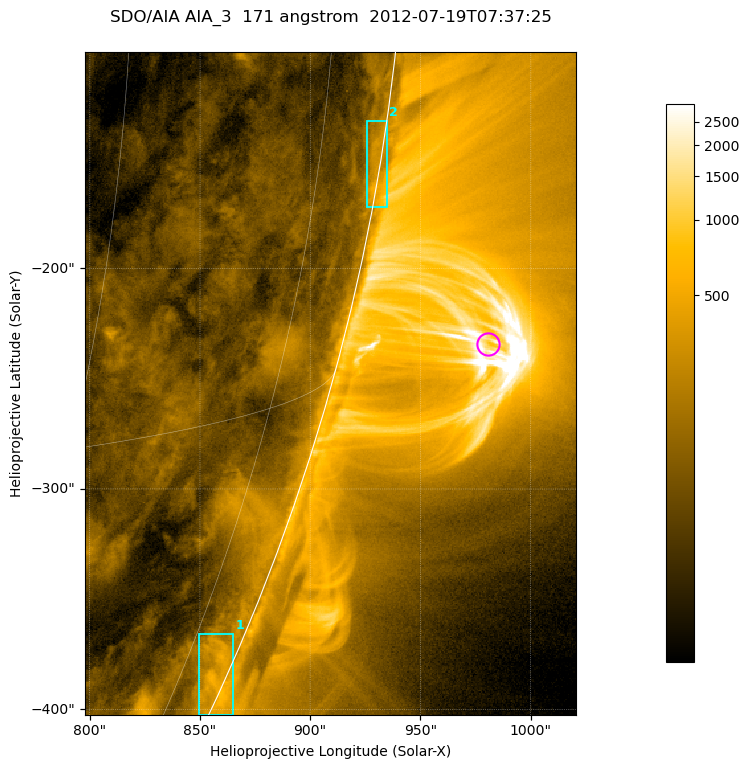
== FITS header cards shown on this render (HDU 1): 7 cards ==
TELESCOP= 'SDO/AIA '           / For AIA: SDO/AIA
INSTRUME= 'AIA_3   '           / For AIA: AIA_ATA1, AIA_ATA2, AIA_ATA3 or AIA_AT
WAVELNTH=                  171 / [angstrom] Wavelength
WAVEUNIT= 'angstrom'           / Wavelength unit: angstrom
DATE-OBS= '2012-07-19T07:37:25.308' / [ISO] Date when observation started; ISO 8
CTYPE1  = 'HPLN-TAN'           / CTYPE1; Typically HPLN
CTYPE2  = 'HPLT-TAN'           / CTYPE2; Typically HPLT

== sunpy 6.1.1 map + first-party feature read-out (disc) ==
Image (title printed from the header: SDO/AIA AIA_3  171 angstrom  2012-07-19T07:37:25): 371 x 501 px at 0.599 arcsec/px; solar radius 944 arcsec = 1575 px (partial field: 1.2% of the solar disc is inside the frame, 48% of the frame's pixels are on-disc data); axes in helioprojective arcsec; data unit not stated in the header (colour bar unlabelled)
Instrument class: DISC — disc imager (sunpy class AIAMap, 171 A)
Bright regions (active regions / flare kernels): reference = the on-disc median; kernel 3 px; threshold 5 sigma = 191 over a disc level ~84.8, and >= 1.15x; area >= 185 px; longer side >= 4 px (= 2.4 arcsec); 2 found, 2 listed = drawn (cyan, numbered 1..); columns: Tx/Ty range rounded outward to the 2 arcsec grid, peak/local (2 s.f.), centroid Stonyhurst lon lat
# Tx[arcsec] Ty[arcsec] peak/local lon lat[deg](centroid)
1 848..866 -404..-366 7.4 +81 -23
2 924..936 -172..-132 6.4 +85 -9
Off-limb structures (1.02-1.3 R_sun): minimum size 92 px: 2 found; the strongest spans PA ~250..260 deg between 1.02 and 1.13 R_sun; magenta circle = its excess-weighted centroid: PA ~255 deg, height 1.07 R_sun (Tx ~980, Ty ~-234 arcsec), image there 3.1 x the reference